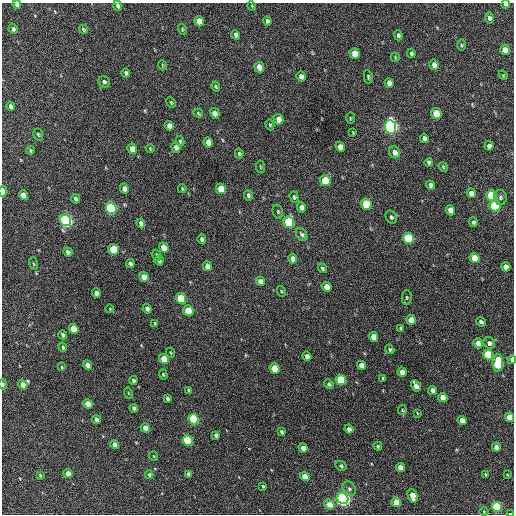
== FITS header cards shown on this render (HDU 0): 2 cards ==
NAXIS1  =                  512 / Axis length
NAXIS2  =                  512 / Axis length

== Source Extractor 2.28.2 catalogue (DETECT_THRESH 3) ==
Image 512 x 512 px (HDU 0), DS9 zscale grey, 1 PNG px = 1 image px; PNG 516 x 516 px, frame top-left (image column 1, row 512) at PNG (2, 3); each listed source drawn as its Kron ellipse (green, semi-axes under 4 px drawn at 4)
Background 507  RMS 14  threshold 42.9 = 3 sigma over >= 5 px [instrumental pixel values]
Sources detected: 173; all 173 listed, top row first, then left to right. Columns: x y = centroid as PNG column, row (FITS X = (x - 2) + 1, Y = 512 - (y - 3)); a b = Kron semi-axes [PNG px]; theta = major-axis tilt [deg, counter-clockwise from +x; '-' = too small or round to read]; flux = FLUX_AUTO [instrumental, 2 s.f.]
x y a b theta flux
505 4 4 3 - 2900
17 5 4 4 - 3300
118 6 5 4 - 2700
252 6 5 3 - 770
489 18 5 4 - 2800
199 21 5 4 - 11000
267 21 4 3 - 2000
13 29 5 4 - 1800
83 29 5 4 - 1300
182 29 5 3 - 850
236 35 5 4 - 3300
398 35 5 4 - 2200
461 45 6 4 -89 1200
505 50 5 5 - 8500
411 53 4 4 - 1700
355 54 5 5 - 14000
395 57 5 3 - 920
162 65 5 3 - 770
434 65 5 5 - 5900
259 67 5 4 - 9600
126 73 4 3 - 2400
503 75 5 4 - 940
301 76 5 4 - 4400
368 77 7 4 -80 1300
104 82 6 5 - 2300
389 83 5 4 - 5200
216 86 5 4 - 1400
171 102 5 3 - 1100
11 106 5 4 - 2900
198 113 5 4 - 1200
215 113 5 4 - 5400
436 113 5 5 - 23000
350 118 5 3 - 890
278 119 5 4 - 8300
270 125 6 4 -71 1100
169 126 5 4 - 4400
390 127 7 5 -82 290000
353 132 4 3 - 860
38 134 6 4 -72 1500
424 138 5 4 - 3300
180 141 5 3 - 1400
208 142 5 4 - 9100
489 146 4 4 - 3300
176 147 5 4 - 4300
340 147 5 4 - 6300
150 148 4 3 - 940
132 149 5 4 - 7900
30 150 4 3 - 1200
394 152 6 5 - 5300
239 154 5 4 - 1400
429 162 4 4 - 1900
260 167 6 3 -81 880
443 167 5 4 - 1000
325 181 5 5 - 33000
430 185 4 4 - 3100
124 189 5 4 - 4600
182 189 4 3 - 930
221 189 5 5 - 19000
3 191 5 3 - 7000
471 193 5 4 - 7600
23 195 5 4 - 11000
248 195 5 4 - 1900
492 196 5 5 - 59000
294 197 6 4 -71 1500
500 198 8 6 -81 2400
75 199 4 3 - 2300
366 204 6 5 - 49000
495 206 6 5 - 80000
302 207 5 4 - 5500
111 208 6 5 - 130000
450 210 5 4 - 7300
278 212 7 5 -76 1600
391 217 7 5 -61 2000
66 220 6 5 - 220000
289 222 6 5 - 90000
473 222 5 4 - 1800
141 223 5 4 - 4300
302 234 7 5 -54 1900
409 238 5 5 - 71000
202 239 5 4 - 2400
164 248 5 4 - 11000
114 249 5 5 - 36000
68 252 5 4 - 2700
157 255 6 3 -61 1200
474 258 5 5 - 19000
293 259 5 4 - 5400
159 261 5 3 - 2600
33 264 6 3 -71 1000
130 264 4 3 - 2500
207 266 5 4 - 6400
506 267 5 4 - 6700
322 268 5 4 - 1800
144 277 5 4 - 8900
260 281 5 4 - 4000
327 287 5 4 - 9500
281 291 5 3 - 930
96 293 5 4 - 4000
407 297 7 5 84 1400
181 299 5 5 - 39000
110 309 4 3 - 720
147 309 5 4 - 3000
188 311 5 5 - 27000
411 320 5 4 - 9000
481 322 5 4 - 2500
155 323 4 3 - 860
401 328 3 3 - 1500
74 329 5 4 - 18000
63 335 4 3 - 2500
373 337 5 4 - 8900
478 343 5 4 - 6400
489 343 6 5 - 4000
63 347 5 3 - 1400
390 349 5 4 - 1500
171 353 5 3 - 810
488 355 5 5 - 52000
307 356 4 4 - 3500
164 359 5 4 - 19000
512 359 4 3 - 5100
498 363 9 5 87 58000
87 365 5 4 - 5600
361 365 5 4 - 6700
62 367 4 3 - 840
275 369 5 4 - 27000
402 372 5 4 - 6800
163 375 5 4 - 1100
383 378 4 2 - 1200
133 380 4 3 - 2000
341 380 5 5 - 40000
3 384 5 3 - 2300
329 384 5 4 - 1800
23 385 5 4 - 7400
416 386 6 4 -59 6200
189 390 4 3 - 1700
432 390 4 4 - 4600
128 393 6 3 -71 800
167 398 4 3 - 2300
443 398 5 4 - 10000
88 404 5 4 - 11000
134 408 4 3 - 2300
402 410 5 4 - 1100
417 413 4 2 - 710
509 417 5 4 - 19000
194 419 5 5 - 80000
96 420 5 4 - 4100
462 420 5 4 - 7600
145 428 5 4 - 6100
349 429 4 4 - 3700
282 432 4 3 - 1600
216 435 4 3 - 2200
188 440 5 5 - 60000
115 445 5 4 - 4600
378 446 4 4 - 1500
496 447 4 4 - 5100
303 448 5 4 - 7400
154 456 5 3 - 700
341 466 6 4 -28 1600
400 467 5 4 - 8200
68 474 5 4 - 10000
189 474 4 3 - 2300
486 474 3 3 - 1100
40 475 3 3 - 1100
149 475 4 4 - 1800
507 475 4 2 - 770
305 477 5 4 - 12000
263 486 3 3 - 1200
349 489 7 6 - 2700
413 496 7 4 -73 13000
343 498 6 5 - 330000
396 502 5 4 - 18000
329 505 5 4 - 10000
497 507 5 4 - 76000
484 512 5 3 - 910
510 514 4 2 - 1600
At the frame edge (FLAGS 8, measured only in part): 8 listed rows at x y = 505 4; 17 5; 118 6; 3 191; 512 359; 3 384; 509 417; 510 514